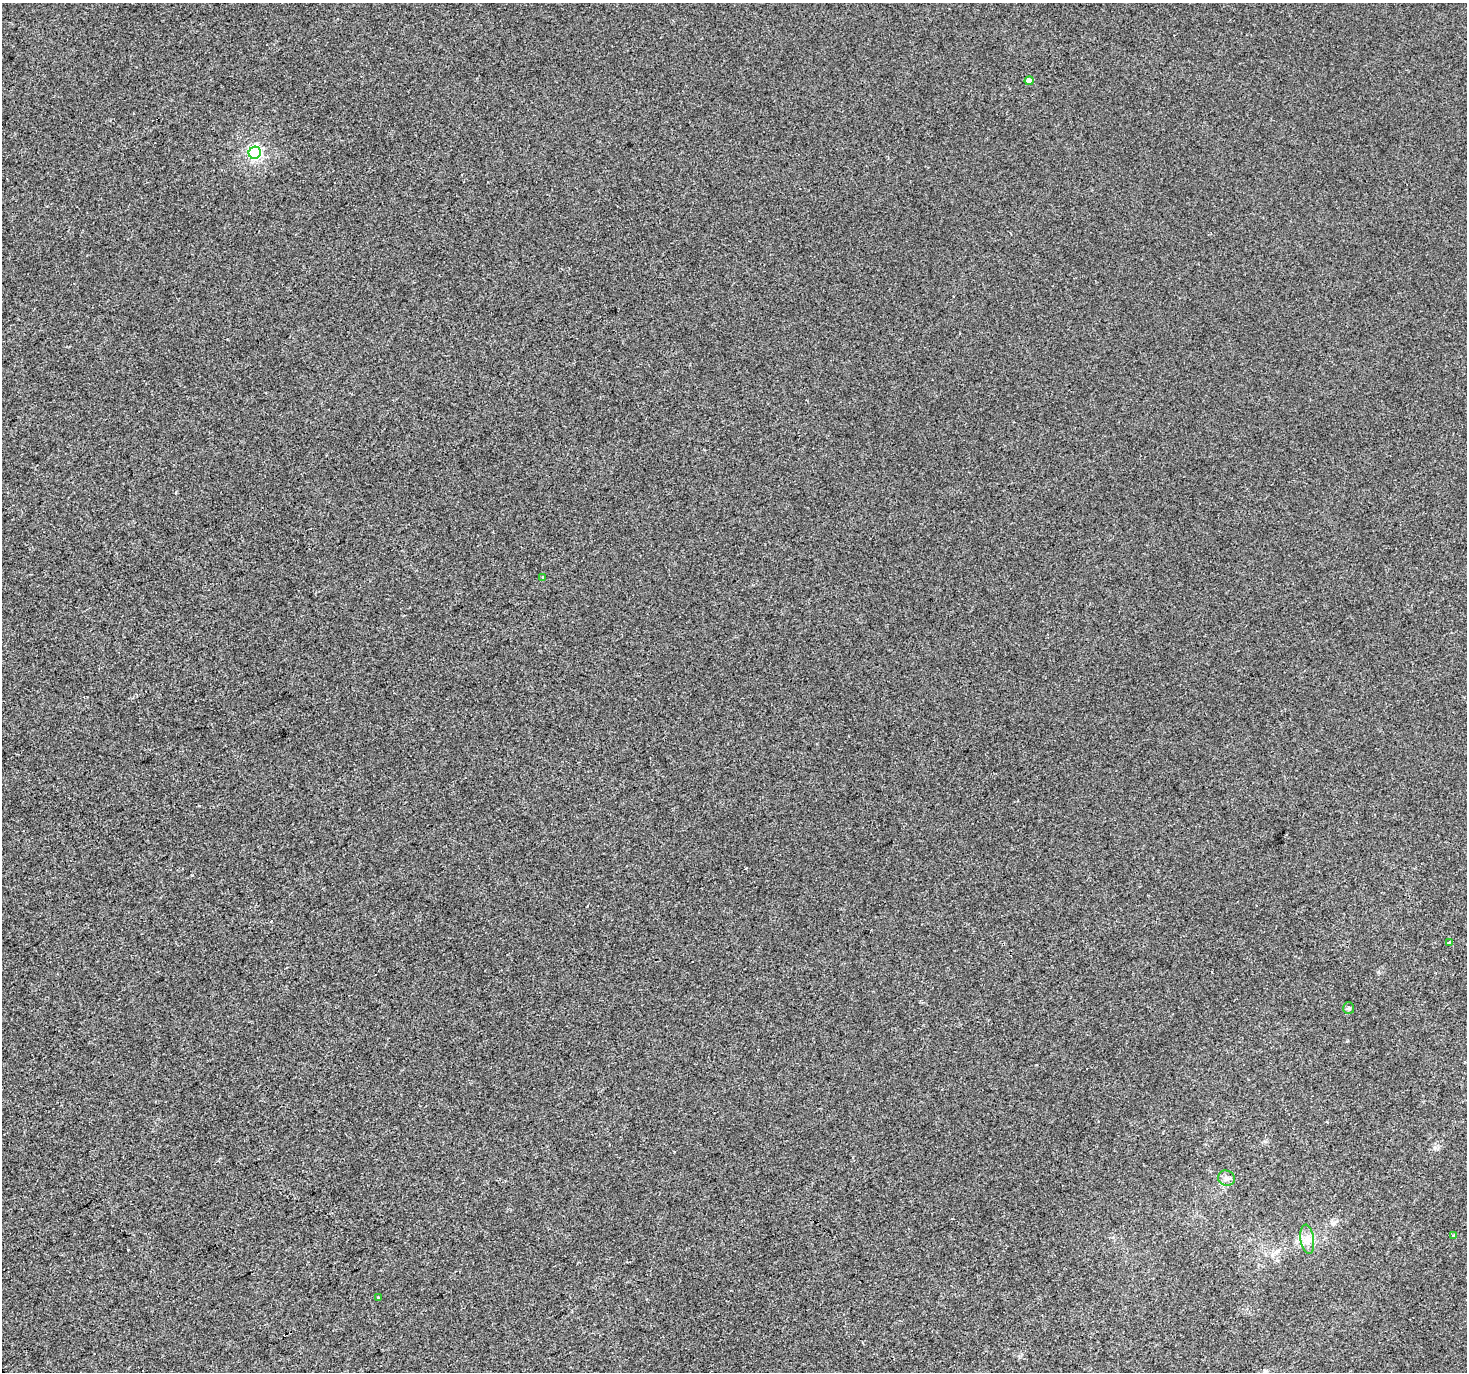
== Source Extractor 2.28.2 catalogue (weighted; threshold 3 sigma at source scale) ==
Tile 7 of 4 x 4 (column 3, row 2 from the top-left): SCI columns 2933-4397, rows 2912-4281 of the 5861 x 5763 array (HDU 1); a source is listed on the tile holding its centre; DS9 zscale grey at full resolution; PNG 1469 x 1374 px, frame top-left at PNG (2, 3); each listed source drawn as its Kron ellipse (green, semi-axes under 4 px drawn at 4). Shown black and unused: <1% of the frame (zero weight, under 2 of 3 exposures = <1% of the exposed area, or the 3 px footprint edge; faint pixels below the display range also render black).
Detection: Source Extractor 2.28.2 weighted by HDU 2 'WHT'; one run over the whole footprint, this tile lists its part. Background 4.53e-05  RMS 0.0042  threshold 0.0189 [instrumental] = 3 sigma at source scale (4.5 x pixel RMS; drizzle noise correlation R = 1.50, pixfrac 1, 0.0396/0.0396 arcsec/px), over >= 5 px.
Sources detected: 9; all 9 listed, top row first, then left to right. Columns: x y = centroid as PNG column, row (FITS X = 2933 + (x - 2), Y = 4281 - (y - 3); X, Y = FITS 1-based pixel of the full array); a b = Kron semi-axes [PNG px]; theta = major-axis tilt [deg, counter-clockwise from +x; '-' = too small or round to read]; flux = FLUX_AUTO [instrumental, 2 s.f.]
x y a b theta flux
1029 81 4 4 - 3.2
255 153 6 6 - 68
543 578 3 3 - 2.2
1449 942 4 3 - 0.65
1349 1008 6 5 - 0.67
1226 1178 8 7 - 1.6
1453 1236 4 3 - 0.41
1307 1239 15 6 -82 2.8
378 1297 3 3 - 0.82